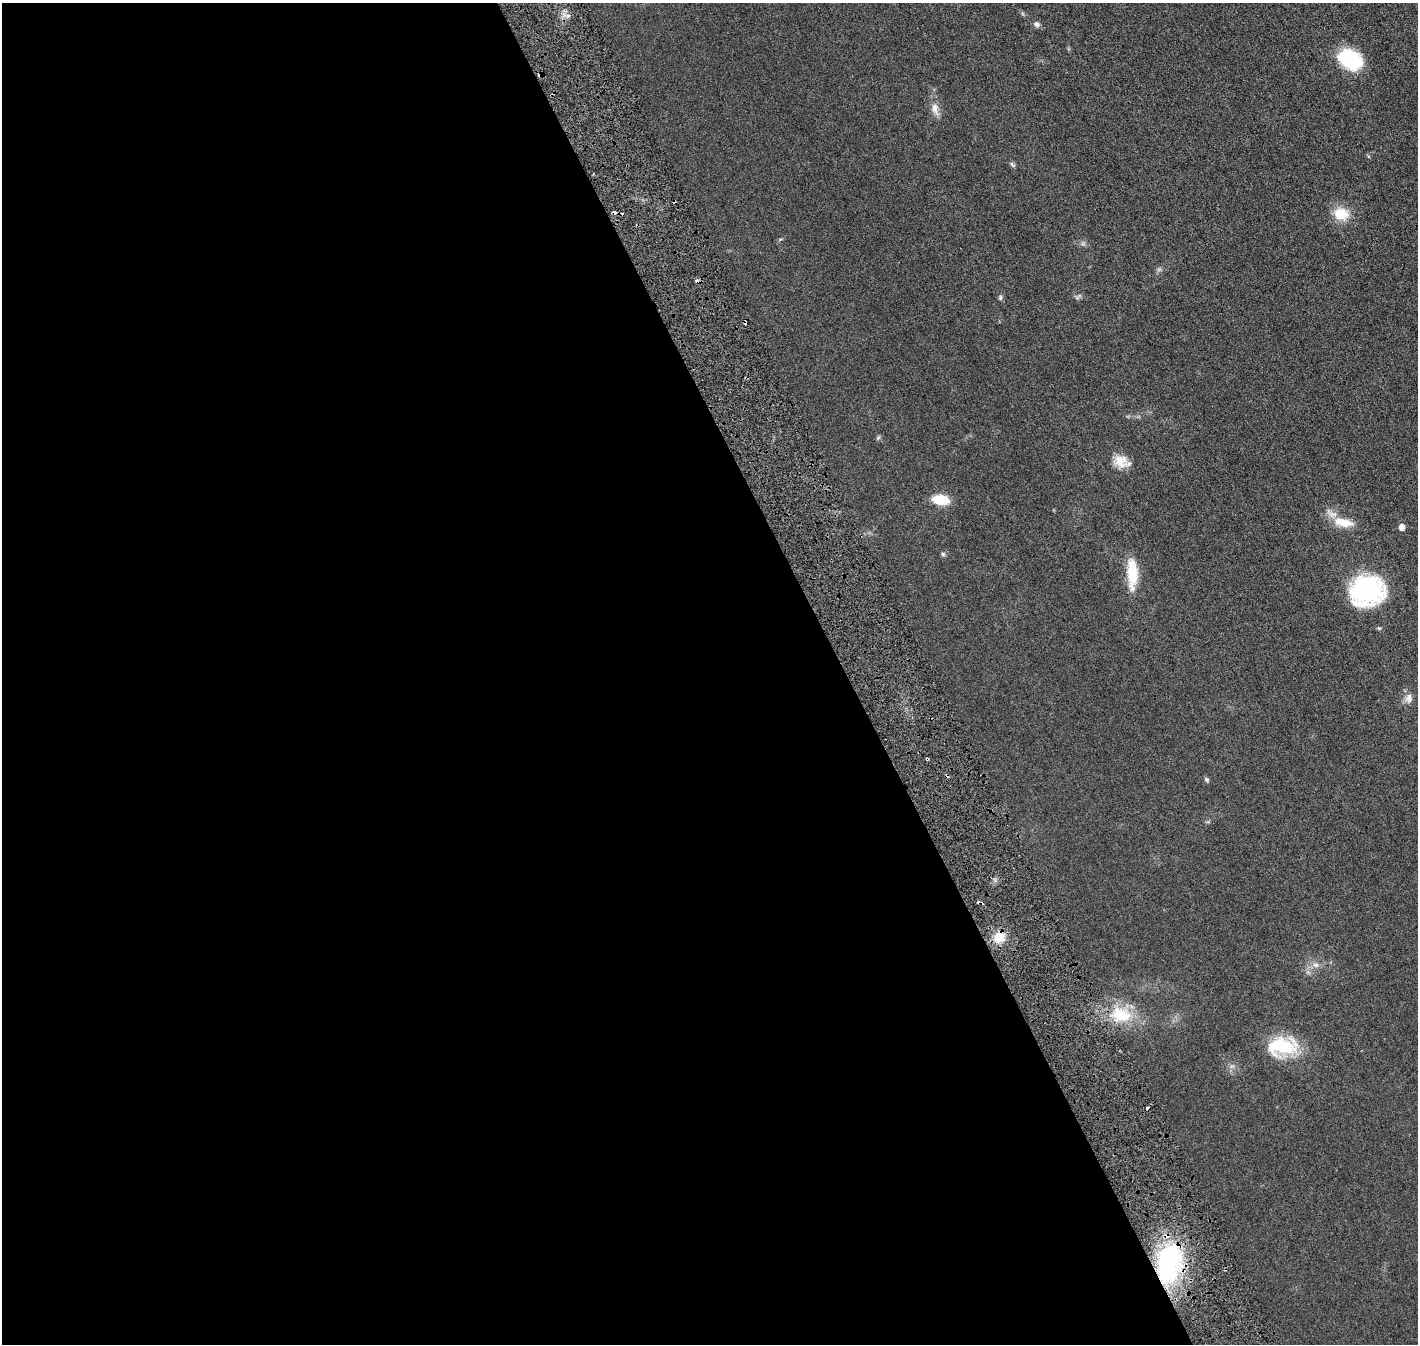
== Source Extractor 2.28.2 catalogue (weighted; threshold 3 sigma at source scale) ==
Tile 9 of 4 x 4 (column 1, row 3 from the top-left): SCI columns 82-1497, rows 1526-2867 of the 5818 x 5839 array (HDU 1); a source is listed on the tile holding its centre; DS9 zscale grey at full resolution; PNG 1420 x 1346 px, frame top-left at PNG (2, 3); no overlay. Shown black and unused: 60% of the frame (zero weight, under 3 of 6 exposures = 1% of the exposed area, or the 3 px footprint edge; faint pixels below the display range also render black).
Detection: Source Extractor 2.28.2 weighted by HDU 2 'WHT'; one run over the whole footprint, this tile lists its part. Background 0.0254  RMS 0.0043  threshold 0.0176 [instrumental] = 3 sigma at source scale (4.09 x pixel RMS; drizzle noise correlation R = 1.36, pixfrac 0.8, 0.05/0.05 arcsec/px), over >= 5 px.
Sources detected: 34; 1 inside a brighter object's white glare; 7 cosmic-ray / hot-pixel residue — not listed; the other 26 listed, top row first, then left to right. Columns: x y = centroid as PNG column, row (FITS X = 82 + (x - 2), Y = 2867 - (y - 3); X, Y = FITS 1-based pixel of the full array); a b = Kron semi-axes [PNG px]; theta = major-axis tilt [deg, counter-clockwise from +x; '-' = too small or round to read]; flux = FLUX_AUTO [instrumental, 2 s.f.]
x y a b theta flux
1037 24 8 7 - 1.3
1350 59 23 16 -28 26
540 74 4 4 - 1.3
935 109 18 9 -75 3.1
1012 164 7 4 -45 0.65
1341 214 16 13 -14 8.5
1078 297 10 3 50 0.55
1000 298 7 5 77 0.66
745 322 5 2 - 0.46
878 438 6 5 - 0.61
1121 461 21 13 -17 5.1
941 500 17 10 -8 8.6
1343 522 27 11 -11 6.9
1401 527 5 5 - 2.6
943 554 6 6 - 0.61
1132 573 38 12 -88 11
1366 590 33 28 16 45
1409 698 13 10 76 2.3
927 759 3 3 - 0.53
947 775 5 3 - 0.73
1206 779 7 6 - 0.69
999 937 12 11 - 6.4
1316 965 9 7 -14 1.6
1121 1015 31 23 -14 15
1283 1047 32 22 5 20
1168 1263 35 19 78 64
Overlapping masked pixels (flux is a lower limit): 5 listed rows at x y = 540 74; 745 322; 927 759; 947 775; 1168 1263